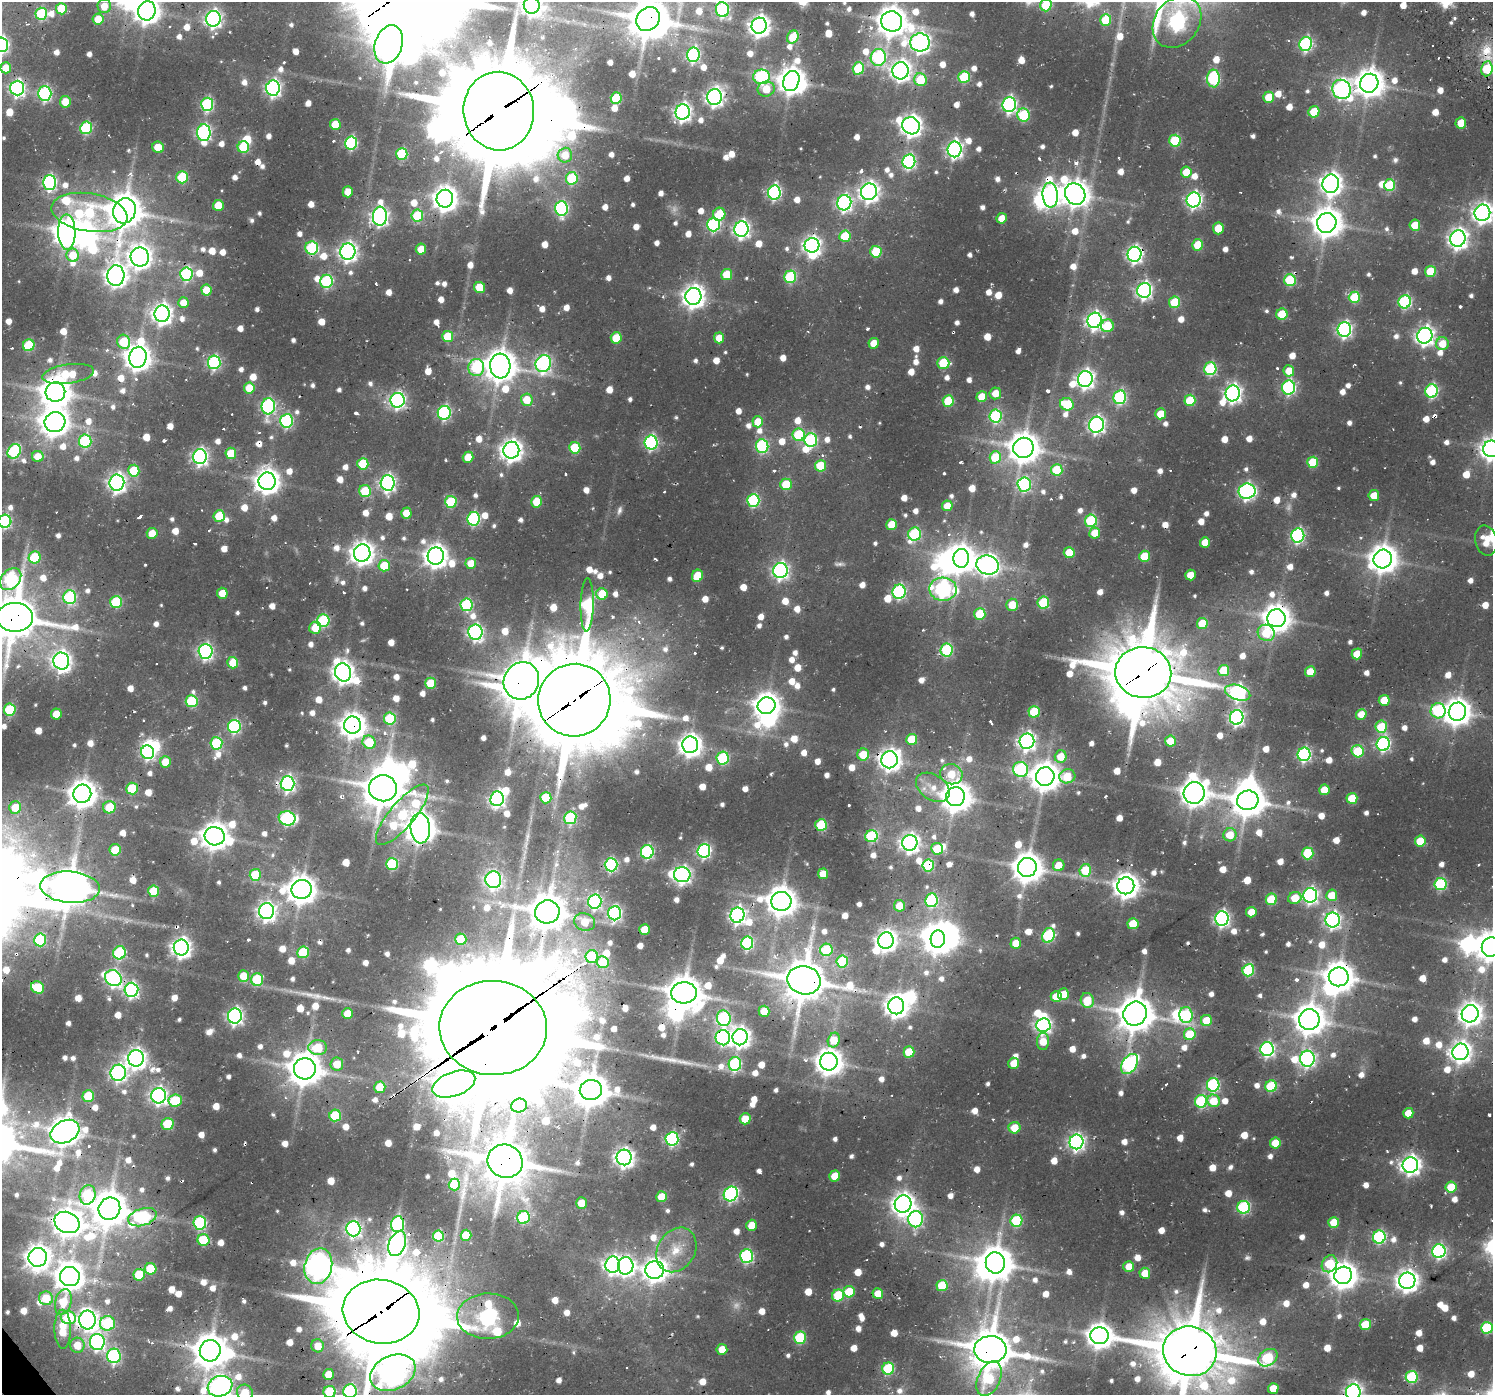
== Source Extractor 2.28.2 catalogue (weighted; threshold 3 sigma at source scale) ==
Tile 7 of 4 x 4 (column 3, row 2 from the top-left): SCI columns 3211-4701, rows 2993-4385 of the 6193 x 6149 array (HDU 1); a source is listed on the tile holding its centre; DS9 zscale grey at full resolution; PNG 1495 x 1397 px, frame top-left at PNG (2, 2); each listed source drawn as its Kron ellipse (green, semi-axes under 4 px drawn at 4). Shown black and unused: <1% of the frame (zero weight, under 2 of 3 exposures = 8% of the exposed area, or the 3 px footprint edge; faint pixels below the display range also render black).
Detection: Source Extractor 2.28.2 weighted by HDU 2 'WHT'; one run over the whole footprint, this tile lists its part. Background 0.0445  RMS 0.0056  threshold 0.0251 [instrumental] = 3 sigma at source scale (4.5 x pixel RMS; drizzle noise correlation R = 1.50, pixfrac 1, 0.0396/0.0396 arcsec/px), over >= 5 px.
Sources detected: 1262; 8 too faint to see at this stretch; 34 inside a brighter object's white glare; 32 cosmic-ray / hot-pixel residue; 2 long thin detections or spike segments (spike, bleed or trail) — neither listed nor drawn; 10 inside a brighter listed object's ellipse — not listed separately; of the other 1176, all 500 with FLUX_AUTO >= 9.58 (the completeness limit of this list) listed and drawn (676 fainter detections not listed), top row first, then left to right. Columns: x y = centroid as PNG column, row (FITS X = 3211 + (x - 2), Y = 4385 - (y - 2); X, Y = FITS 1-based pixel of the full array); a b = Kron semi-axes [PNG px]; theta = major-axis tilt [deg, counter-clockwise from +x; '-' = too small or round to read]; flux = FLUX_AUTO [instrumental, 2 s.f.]
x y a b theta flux
532 5 8 8 - 360
1046 5 6 5 - 26
104 6 7 6 - 11
61 9 5 5 - 23
722 10 7 6 - 87
147 11 10 8 73 660
41 14 6 6 - 53
98 19 5 5 - 13
213 19 8 7 - 220
648 19 13 11 47 1600
1106 20 6 5 - 27
892 21 10 10 - 1000
1177 22 28 22 52 190
759 26 8 7 - 380
793 37 7 5 62 20
920 42 10 9 - 330
389 44 20 13 71 1100
1306 44 7 6 - 100
2 45 7 6 - 140
693 55 7 6 - 100
878 58 8 7 - 89
6 68 5 5 - 12
858 68 6 5 - 40
1487 69 7 5 80 35
901 71 8 8 - 330
762 77 8 7 - 91
964 77 6 5 - 34
1213 78 9 6 89 72
920 80 6 6 - 25
791 81 10 8 71 790
1369 83 9 9 - 850
17 88 7 7 - 170
273 88 7 7 - 180
766 89 8 7 - 14
1342 89 10 9 - 210
45 93 7 6 - 110
714 97 8 7 - 260
1269 97 5 5 - 16
616 98 6 5 - 30
65 102 6 5 - 14
207 104 7 6 - 79
1009 105 7 6 - 150
499 111 39 35 -86 8400
683 112 8 7 - 240
1314 112 6 5 - 20
1023 115 6 6 - 43
1461 123 5 5 - 12
335 124 5 5 - 16
911 126 9 8 - 400
86 128 6 6 - 58
204 133 8 6 89 150
1175 141 6 5 - 40
351 143 6 6 - 79
158 147 6 5 - 15
243 147 6 6 - 33
954 149 8 7 - 200
402 154 6 5 - 39
565 155 7 7 - 9.6
909 161 7 6 - 110
1186 172 5 5 - 13
182 177 6 5 - 39
572 178 6 5 - 40
49 182 7 6 - 140
1331 184 9 8 - 410
1390 185 6 5 - 35
348 192 5 5 - 9.8
774 192 7 6 - 120
869 192 8 8 - 310
1075 194 11 9 -54 760
1050 195 12 7 -85 310
445 199 9 8 - 610
1194 200 7 7 - 160
844 203 7 7 - 180
218 205 5 5 - 15
562 208 7 6 - 97
124 211 13 11 65 1400
89 212 38 19 -9 75
1482 213 8 7 - 350
719 214 6 6 - 21
380 216 9 7 85 240
417 216 6 6 - 33
1002 218 5 5 - 10
1327 223 10 9 - 980
713 225 7 6 - 91
1415 225 5 5 - 15
1218 228 6 5 - 12
741 229 7 7 - 210
67 232 18 8 -89 760
845 236 6 5 - 22
1458 239 8 7 - 320
812 245 7 7 - 250
1198 245 5 5 - 21
312 248 6 6 - 61
421 249 5 5 - 12
348 252 8 7 - 270
876 252 6 5 - 28
1134 254 7 7 - 180
73 255 6 6 - 14
140 257 9 9 - 490
1430 271 5 5 - 22
186 274 7 6 - 79
727 274 5 5 - 20
116 276 10 8 86 430
790 277 6 6 - 54
1290 280 6 5 - 48
326 281 6 6 - 76
480 287 5 5 - 21
206 290 5 5 - 17
1144 290 7 7 - 190
693 296 8 8 - 470
1354 297 6 5 - 34
183 302 5 5 - 9.6
1175 302 6 5 - 30
1405 302 6 6 - 84
162 314 8 7 - 370
1282 314 5 5 - 27
1095 320 8 7 - 240
1107 326 6 6 - 20
1344 330 7 6 - 150
1425 336 8 7 - 280
448 337 5 5 - 23
616 338 6 5 - 18
719 338 5 5 - 10
124 342 7 6 - 29
874 343 5 5 - 10
1442 344 6 6 - 12
29 345 6 5 - 36
138 357 11 8 78 730
214 362 7 6 - 99
943 363 6 6 - 32
543 364 8 7 - 160
500 366 12 10 -85 1100
476 368 8 8 - 53
1210 369 6 6 - 65
1289 371 6 5 - 12
68 374 26 9 8 25
1085 379 8 7 - 250
1289 387 7 6 - 100
249 388 5 5 - 18
1431 391 7 6 - 82
55 392 10 9 - 1000
995 393 6 6 - 9.8
1233 393 8 7 - 240
982 397 5 5 - 14
1120 397 7 6 - 85
398 400 7 7 - 170
527 400 6 6 - 14
1190 400 6 5 - 27
948 401 6 5 - 30
1067 404 7 6 - 30
268 406 8 6 86 130
444 413 7 6 - 100
1161 414 5 5 - 15
996 416 6 6 - 76
286 421 7 6 - 85
55 422 10 10 - 850
758 422 5 5 - 14
1096 425 8 7 - 180
799 435 6 6 - 43
811 440 7 6 - 79
85 441 7 6 - 60
651 442 7 6 - 110
762 446 7 6 - 68
575 448 6 5 - 33
1023 448 10 10 - 1100
1491 449 8 8 - 450
511 450 8 8 - 450
14 451 7 6 - 75
231 453 6 5 - 19
38 456 5 5 - 11
200 457 7 7 - 190
468 457 5 5 - 16
995 457 6 5 - 27
1313 462 5 5 - 26
363 464 6 5 - 30
820 466 5 5 - 26
1057 470 6 5 - 24
134 471 6 5 - 27
267 481 9 8 - 620
117 483 8 7 - 280
387 483 7 7 - 200
786 484 6 5 - 22
1024 484 7 6 - 90
365 491 6 6 - 28
1247 491 8 7 - 170
1374 495 5 5 - 11
753 500 6 6 - 73
451 502 6 5 - 36
537 502 6 5 - 19
947 506 5 5 - 11
406 513 5 5 - 12
219 516 6 5 - 21
474 519 7 6 - 81
5 521 6 6 - 91
1091 521 6 6 - 54
892 525 5 5 - 18
152 533 5 5 - 13
1095 533 5 5 - 11
915 534 6 6 - 54
1298 536 7 6 - 120
1486 540 15 11 -76 11
1205 542 5 5 - 11
362 553 8 8 - 540
1069 553 5 5 - 17
436 556 8 8 - 510
1144 556 6 5 - 20
35 557 6 6 - 31
961 558 9 8 - 760
1383 559 9 9 - 850
471 563 5 5 - 12
988 565 11 9 -15 370
384 566 6 5 - 20
780 571 7 7 - 190
1190 575 5 5 - 11
697 576 6 5 - 21
11 579 12 9 49 88
943 589 13 11 -3 170
899 592 7 6 - 100
222 593 5 5 - 11
602 594 6 5 - 16
70 597 7 6 - 73
116 602 6 6 - 46
1043 603 6 6 - 37
467 605 6 6 - 70
587 605 26 6 89 76
1012 605 6 6 - 14
980 614 6 5 - 24
15 617 18 14 0 2300
1276 618 9 9 - 830
323 621 6 6 - 63
1202 623 5 5 - 19
315 628 6 6 - 12
475 632 7 7 - 160
1266 633 9 8 - 23
947 650 6 6 - 61
205 651 7 7 - 160
1357 654 5 5 - 12
61 661 8 8 - 320
233 663 6 5 - 17
1224 670 5 5 - 25
343 672 9 8 - 430
1143 672 28 25 -7 4300
1310 672 5 5 - 15
521 681 19 17 63 1800
430 683 5 5 - 20
1238 693 13 7 -17 180
574 700 36 36 - 6900
1384 700 5 5 - 15
192 701 6 6 - 44
766 706 9 8 - 680
10 710 6 6 - 49
1438 711 7 7 - 69
1034 712 6 5 - 30
1457 712 9 8 - 710
56 714 5 5 - 12
1361 714 5 5 - 11
1237 717 7 7 - 160
390 719 6 6 - 37
353 725 8 8 - 710
234 726 6 6 - 98
1381 727 6 5 - 30
912 739 5 5 - 24
1027 741 8 7 - 230
1170 741 5 5 - 14
369 742 7 6 - 22
216 743 6 6 - 50
1383 744 7 6 - 130
690 745 8 8 - 490
1358 751 6 6 - 35
148 752 7 6 - 120
1304 754 7 6 - 110
863 755 6 6 - 17
1061 756 6 6 - 13
723 758 6 6 - 60
890 760 8 8 - 420
165 762 5 5 - 13
1020 769 7 7 - 78
951 774 11 10 - 16
1067 776 8 7 - 17
1045 777 9 9 - 910
287 783 7 7 - 180
933 787 18 12 -34 9.7
383 788 14 13 - 1600
132 789 6 6 - 29
1324 790 5 5 - 13
1194 793 11 10 - 830
82 794 9 9 - 810
955 797 9 9 - 970
546 798 5 5 - 28
1352 798 5 5 - 21
497 799 7 7 - 170
1248 800 11 9 14 1200
15 807 6 6 - 15
109 807 6 6 - 22
402 815 38 12 50 49
287 818 8 7 - 99
570 818 6 6 - 49
821 825 6 5 - 36
420 828 15 9 -86 1000
1230 835 7 6 - 12
215 836 10 9 - 830
871 836 6 6 - 53
1420 841 5 5 - 18
910 843 8 7 - 290
937 849 6 5 - 17
115 850 6 5 - 18
704 851 7 6 - 130
647 852 7 6 - 92
1308 853 6 5 - 37
392 864 6 6 - 50
611 865 6 6 - 100
928 865 6 5 - 51
1059 865 6 5 - 12
1027 867 9 9 - 980
1085 870 6 5 - 30
823 874 5 5 - 11
255 875 6 5 - 27
682 875 8 7 - 220
493 880 8 8 - 150
1440 884 6 6 - 61
1126 886 8 8 - 620
70 887 30 15 -5 1800
302 889 10 9 - 880
154 891 6 5 - 27
1310 895 7 7 - 180
1332 895 5 5 - 13
1295 898 7 6 - 13
1271 899 6 5 - 29
931 900 7 6 - 78
781 901 10 9 - 1000
595 902 7 6 - 130
899 906 6 5 - 9.8
267 911 8 7 - 270
547 912 12 11 - 1500
1251 912 5 5 - 12
615 913 7 6 - 120
737 915 7 7 - 210
1222 919 7 6 - 180
1333 920 7 7 - 190
585 922 11 8 -19 12
1133 924 5 5 - 22
645 929 5 5 - 15
1048 935 7 6 - 73
461 939 6 5 - 28
938 939 9 7 83 730
40 940 6 6 - 39
886 940 8 8 - 380
747 943 6 6 - 89
1016 943 5 5 - 11
181 947 8 7 - 350
1491 947 10 9 - 900
826 950 6 6 - 40
303 952 6 6 - 29
119 953 6 6 - 59
592 956 6 6 - 30
842 961 6 5 - 39
603 962 6 6 - 16
1248 970 6 6 - 54
243 976 6 5 - 14
1339 977 10 9 - 990
113 978 8 7 - 170
257 979 6 6 - 38
804 980 17 14 -12 2200
38 987 7 6 - 29
131 990 7 7 - 150
684 993 13 10 3 1300
1063 994 6 5 - 10
1056 996 5 5 - 15
1087 1000 7 6 - 18
896 1006 8 8 - 510
764 1011 5 5 - 12
348 1014 5 5 - 16
1135 1014 12 11 - 1500
1470 1014 9 8 - 480
1186 1015 8 6 -86 56
235 1016 7 7 - 200
724 1018 8 7 - 83
1309 1019 10 10 - 1000
1206 1020 5 5 - 16
1043 1025 7 6 - 200
493 1028 54 47 -3 16000
1190 1034 6 5 - 27
740 1037 8 7 - 350
723 1038 7 7 - 120
834 1040 7 6 - 12
1043 1041 9 6 89 13
318 1048 9 7 1 27
1267 1049 7 6 - 150
909 1052 5 5 - 21
1460 1052 8 8 - 390
136 1058 8 8 - 350
1307 1059 8 7 - 170
829 1062 9 8 - 750
1014 1063 6 5 - 12
337 1064 6 6 - 13
735 1064 7 6 - 78
1130 1064 11 7 57 110
305 1069 11 10 - 1200
118 1073 8 7 - 190
454 1084 22 12 20 1100
1213 1085 6 6 - 90
1271 1086 6 6 - 40
380 1087 6 5 - 17
591 1090 11 10 - 1300
88 1096 6 5 - 26
159 1096 8 7 - 210
175 1101 7 6 - 33
1201 1101 6 6 - 62
1214 1101 6 6 - 16
519 1106 8 7 - 14
1408 1113 5 5 - 9.8
335 1115 6 5 - 36
745 1119 5 5 - 15
168 1124 6 6 - 30
1015 1128 6 5 - 13
65 1132 15 11 26 920
672 1139 7 6 - 110
1076 1142 7 7 - 210
1275 1143 5 5 - 15
624 1157 8 7 - 300
505 1161 18 16 -25 2100
1410 1165 8 7 - 330
835 1176 5 5 - 13
454 1184 6 5 - 24
1451 1187 5 5 - 23
731 1194 7 7 - 120
88 1195 10 7 73 46
662 1197 5 5 - 18
581 1203 6 5 - 9.6
903 1204 8 8 - 480
1244 1207 6 6 - 77
109 1209 11 10 - 1500
142 1217 15 8 18 79
523 1217 6 6 - 53
916 1219 8 7 - 130
1016 1221 6 6 - 47
67 1222 13 10 -24 870
1334 1222 5 5 - 14
200 1223 6 6 - 74
398 1224 8 6 84 92
752 1225 5 5 - 11
353 1229 7 7 - 170
466 1235 5 5 - 24
438 1236 5 5 - 38
1379 1237 6 6 - 91
203 1240 6 5 - 30
397 1244 13 8 68 250
676 1250 24 18 58 15
1439 1251 7 6 - 130
747 1256 7 6 - 94
38 1257 9 9 - 590
995 1263 10 9 - 1200
1329 1264 9 7 58 29
613 1265 8 7 - 230
318 1266 18 13 77 670
626 1266 8 8 - 230
1129 1266 5 5 - 10
151 1269 6 6 - 26
655 1270 9 9 - 520
1145 1273 5 5 - 12
139 1275 6 5 - 25
1343 1275 9 8 - 760
70 1277 10 9 - 840
1407 1281 8 8 - 450
942 1286 5 5 - 32
849 1292 6 5 - 22
878 1293 5 5 - 12
838 1296 6 6 - 34
46 1298 7 7 - 17
63 1302 13 8 76 18
381 1312 38 31 -11 6700
488 1316 31 22 2 240
68 1318 7 6 - 36
87 1320 9 8 - 370
107 1323 7 7 - 52
1365 1325 5 5 - 20
1487 1328 6 6 - 50
63 1329 19 8 -89 20
1100 1336 9 8 - 680
800 1338 6 6 - 45
97 1342 8 7 - 170
77 1345 7 7 - 13
318 1346 6 6 - 11
722 1349 5 5 - 10
990 1350 16 13 1 2000
210 1351 11 10 - 1200
1190 1351 27 24 -20 3700
114 1356 7 7 - 100
1268 1358 10 8 36 45
888 1368 6 6 - 52
393 1373 24 17 25 590
329 1374 5 5 - 14
1412 1377 6 6 - 53
989 1379 18 11 66 36
220 1386 12 10 19 420
1273 1388 5 5 - 12
350 1391 7 6 - 89
245 1392 8 7 - 13
330 1392 6 6 - 34
1353 1392 8 7 - 260
Overlapping masked pixels (flux is a lower limit): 64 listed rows (the first 20) at x y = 648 19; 389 44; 1369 83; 17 88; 714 97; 499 111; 683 112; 909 161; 49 182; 1050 195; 445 199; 124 211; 1134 254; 140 257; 1144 290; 138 357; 500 366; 68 374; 55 392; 15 617
Isophote crosses this tile's border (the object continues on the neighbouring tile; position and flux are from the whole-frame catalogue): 22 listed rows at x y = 532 5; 1046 5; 722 10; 147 11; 648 19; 892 21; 1177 22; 2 45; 1482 213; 1491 449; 5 521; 1486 540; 15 617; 1491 947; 1190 1351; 393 1373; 989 1379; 220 1386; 350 1391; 245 1392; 330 1392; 1353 1392